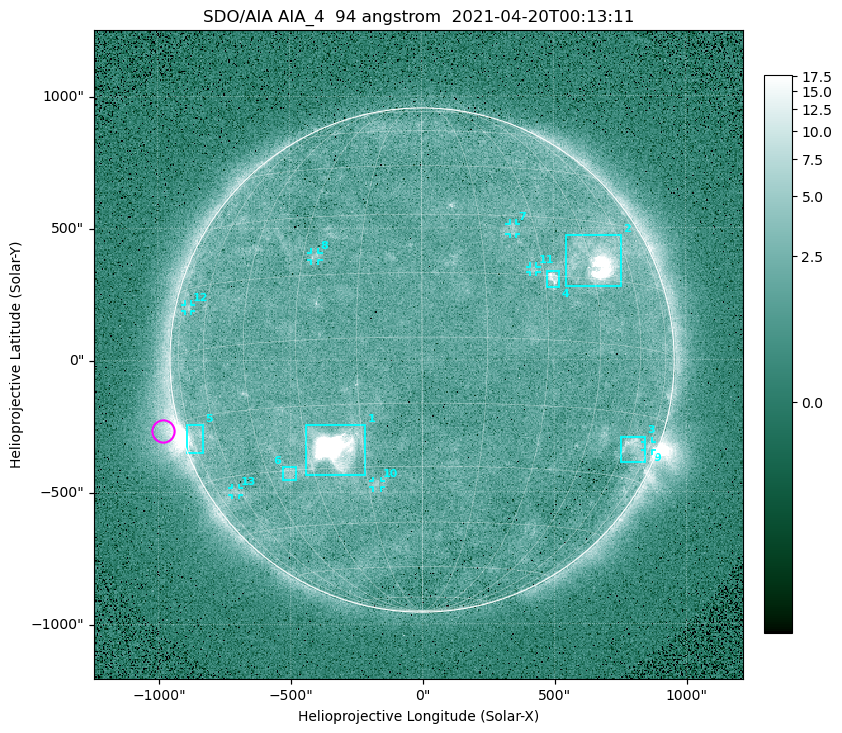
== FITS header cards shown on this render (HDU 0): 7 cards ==
TELESCOP= 'SDO/AIA '
INSTRUME= 'AIA_4   '
WAVELNTH=                   94
WAVEUNIT= 'angstrom'
DATE-OBS= '2021-04-20T00:13:11.12'
CTYPE1  = 'HPLN-TAN'
CTYPE2  = 'HPLT-TAN'

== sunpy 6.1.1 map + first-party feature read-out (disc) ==
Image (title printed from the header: SDO/AIA AIA_4  94 angstrom  2021-04-20T00:13:11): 512 x 512 px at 4.8 arcsec/px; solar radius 955 arcsec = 199 px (full disc in frame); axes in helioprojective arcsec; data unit not stated in the header (colour bar unlabelled)
Orientation: roll -0.137 deg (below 1 deg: not rotated)
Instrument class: DISC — disc imager (sunpy class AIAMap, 94 A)
Bright regions (active regions / flare kernels): reference = the median radial profile (limb darkening/brightening removed); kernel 5 px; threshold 5 sigma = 2.46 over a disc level ~1.72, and >= 1.15x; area >= 9 px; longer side >= 5 px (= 24 arcsec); searched inside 0.97 R_sun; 13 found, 13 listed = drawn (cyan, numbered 1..; 7 of them under ~33 arcsec drawn as corner ticks so the feature stays visible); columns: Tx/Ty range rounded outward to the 10 arcsec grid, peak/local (2 s.f.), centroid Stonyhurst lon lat
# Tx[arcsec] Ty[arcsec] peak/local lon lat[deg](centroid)
1 -440..-210 -440..-240 936 -22 -25
2 540..760 280..470 43 +47 +20
3 750..850 -390..-290 4.3 +66 -23
4 470..520 270..340 6.4 +32 +14
5 -900..-830 -350..-240 7 -73 -19
6 -530..-480 -450..-400 2.9 -38 -30
7 330..360 470..520 2.8 +24 +26
8 -420..-390 380..410 3.1 -27 +20
9 840..870 -350..-310 2.7 +75 -22
10 -190..-160 -480..-450 3.1 -13 -34
11 410..440 330..360 2.8 +27 +16
12 -900..-870 180..210 2.6 -70 +10
13 -720..-690 -510..-480 2.4 -63 -34
Off-limb structures (1.02-1.3 R_sun): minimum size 50 px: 7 found; the strongest spans PA ~90..115 deg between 1.02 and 1.21 R_sun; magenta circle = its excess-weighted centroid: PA ~105 deg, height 1.06 R_sun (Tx ~-980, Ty ~-270 arcsec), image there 4.6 x the reference